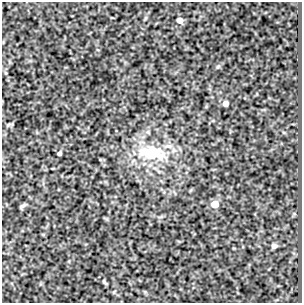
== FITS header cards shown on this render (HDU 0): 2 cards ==
NAXIS1  =                  300
NAXIS2  =                  301

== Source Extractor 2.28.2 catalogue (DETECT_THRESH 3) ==
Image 300 x 301 px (HDU 0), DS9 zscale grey, 1 PNG px = 1 image px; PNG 304 x 305 px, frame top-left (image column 1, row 301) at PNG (2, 2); no overlay
Background 646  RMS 1.1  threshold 3.34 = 3 sigma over >= 5 px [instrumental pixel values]
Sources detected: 8; all 8 listed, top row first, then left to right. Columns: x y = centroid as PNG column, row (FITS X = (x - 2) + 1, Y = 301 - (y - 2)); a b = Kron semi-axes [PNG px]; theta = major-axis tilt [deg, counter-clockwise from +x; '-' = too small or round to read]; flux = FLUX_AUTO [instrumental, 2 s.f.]
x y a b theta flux
180 20 5 5 - 670
225 103 5 4 - 370
151 152 40 19 -3 3900
59 153 4 4 - 180
215 204 6 5 - 1100
22 206 8 4 31 150
274 246 5 4 - 280
104 281 8 4 -58 120